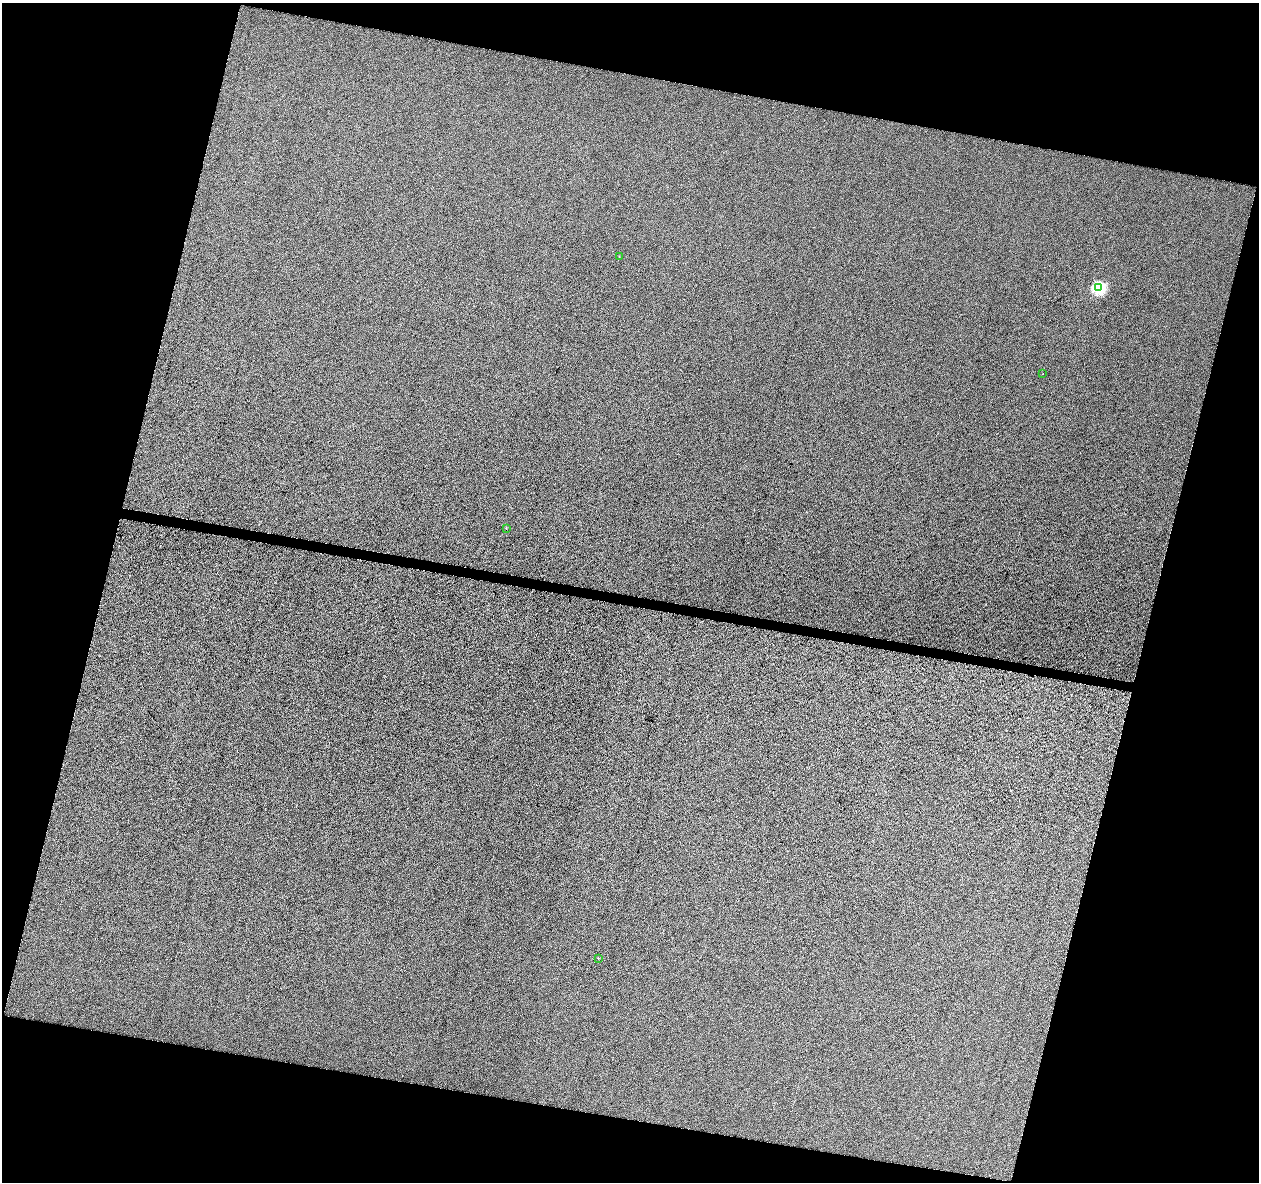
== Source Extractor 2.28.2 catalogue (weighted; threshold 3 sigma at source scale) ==
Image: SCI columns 11-5036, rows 288-5005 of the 5037 x 5232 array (HDU 1 of 3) = the unmasked area's bounding box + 8 px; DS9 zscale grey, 4 x 4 block average (1 PNG px = mean of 4 x 4 image px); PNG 1261 x 1184 px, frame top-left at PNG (2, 3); each listed source drawn as its Kron ellipse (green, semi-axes under 4 px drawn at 4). Shown black and unused: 29% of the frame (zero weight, under 3 of 5 exposures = <1% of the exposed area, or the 3 px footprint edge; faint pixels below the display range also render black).
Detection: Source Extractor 2.28.2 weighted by HDU 2 'WHT'. Background -0.00704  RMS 0.047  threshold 0.212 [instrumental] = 3 sigma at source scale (4.5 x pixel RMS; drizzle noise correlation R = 1.50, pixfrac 1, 0.0396/0.0396 arcsec/px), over >= 5 px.
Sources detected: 5; all 5 listed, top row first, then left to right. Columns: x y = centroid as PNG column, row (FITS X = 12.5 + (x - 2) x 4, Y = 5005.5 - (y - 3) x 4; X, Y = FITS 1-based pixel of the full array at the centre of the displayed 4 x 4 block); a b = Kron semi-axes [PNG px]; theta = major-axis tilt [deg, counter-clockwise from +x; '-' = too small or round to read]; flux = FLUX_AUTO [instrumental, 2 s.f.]
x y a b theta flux
619 256 2 2 - 11
1099 288 2 2 - 3100
1043 374 2 2 - 4.5
506 528 2 2 - 16
598 958 2 2 - 6.5